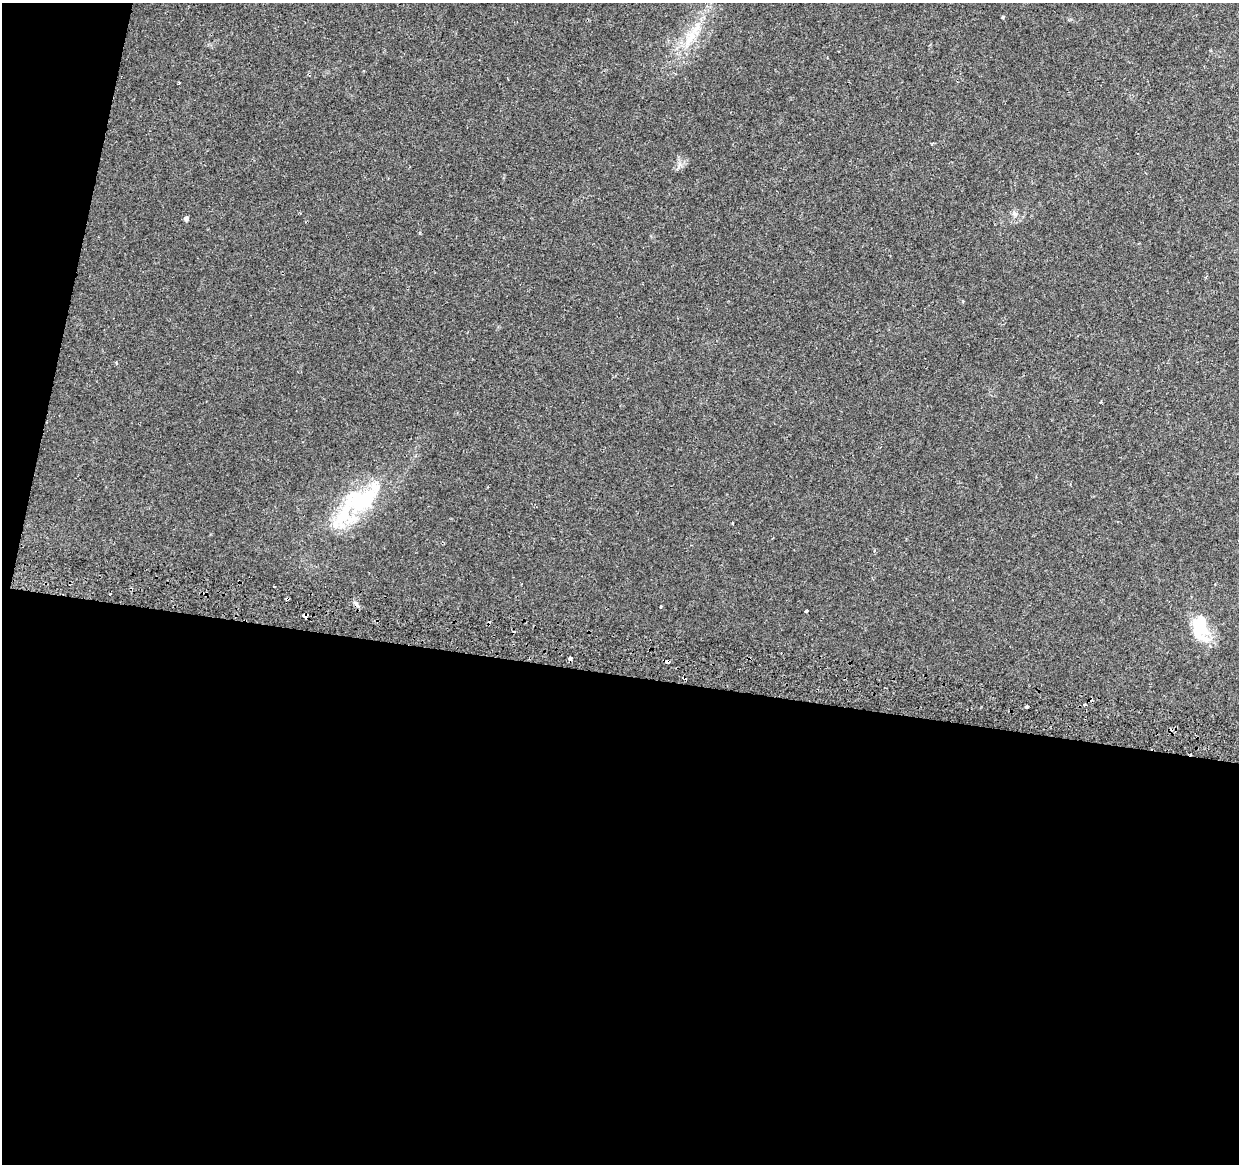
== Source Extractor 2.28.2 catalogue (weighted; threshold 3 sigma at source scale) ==
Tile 13 of 4 x 4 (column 1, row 4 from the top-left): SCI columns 19-1255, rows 332-1493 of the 4976 x 5248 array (HDU 1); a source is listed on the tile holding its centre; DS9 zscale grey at full resolution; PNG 1241 x 1166 px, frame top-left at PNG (2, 3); no overlay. Shown black and unused: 45% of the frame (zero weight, under 2 of 3 exposures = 3% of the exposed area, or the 3 px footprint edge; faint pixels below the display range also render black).
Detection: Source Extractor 2.28.2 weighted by HDU 2 'WHT'; one run over the whole footprint, this tile lists its part. Background 0.0385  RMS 0.0038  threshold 0.0173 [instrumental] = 3 sigma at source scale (4.5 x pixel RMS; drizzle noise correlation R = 1.50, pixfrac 1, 0.0396/0.0396 arcsec/px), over >= 5 px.
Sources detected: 21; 1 inside a brighter object's white glare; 2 cosmic-ray / hot-pixel residue — not listed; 2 inside a brighter listed object's ellipse — not listed separately; the other 16 listed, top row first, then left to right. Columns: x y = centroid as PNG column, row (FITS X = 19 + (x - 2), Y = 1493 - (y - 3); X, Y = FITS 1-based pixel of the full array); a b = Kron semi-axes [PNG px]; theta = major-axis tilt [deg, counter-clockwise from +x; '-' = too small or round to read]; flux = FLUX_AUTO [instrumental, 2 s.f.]
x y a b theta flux
1003 17 4 3 - 0.38
690 37 27 12 59 8.6
179 83 3 2 - 0.32
1015 214 7 4 -20 0.74
186 219 4 4 - 1.2
116 363 4 3 - 0.43
362 499 54 31 44 32
274 586 2 2 - 0.44
661 606 3 2 - 0.6
806 611 3 3 - 1.1
305 616 5 4 - 1.4
1200 628 26 17 -42 11
570 658 4 3 - 2.6
667 662 4 3 - 2.1
1084 705 3 3 - 1.7
1027 707 3 3 - 0.76
Overlapping masked pixels (flux is a lower limit): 2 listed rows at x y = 305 616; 667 662
Unlisted compact peaks at least as high as the median listed source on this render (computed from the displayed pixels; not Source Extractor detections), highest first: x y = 680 164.